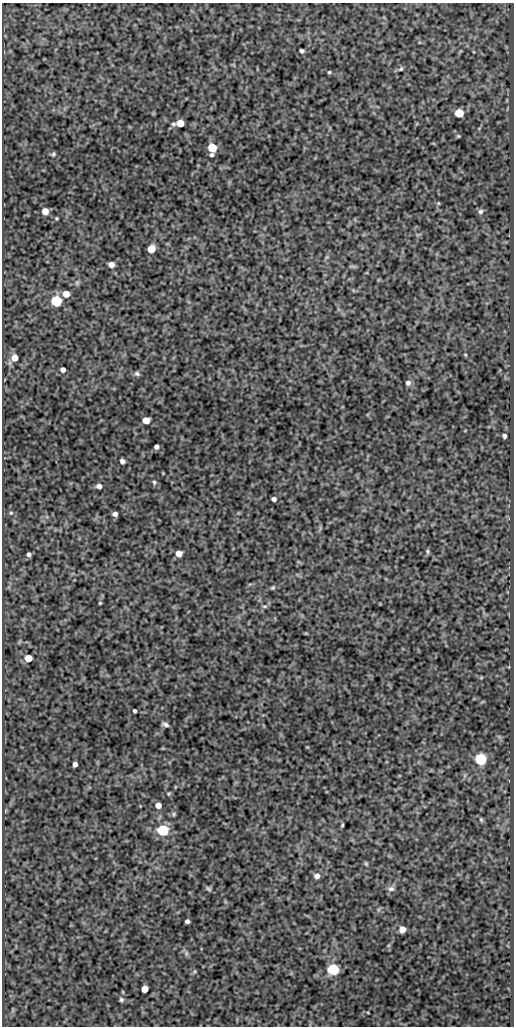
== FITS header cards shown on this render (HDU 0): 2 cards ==
NAXIS1  =                  512
NAXIS2  =                 1024

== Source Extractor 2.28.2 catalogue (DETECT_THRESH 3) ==
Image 512 x 1024 px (HDU 0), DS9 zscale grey, 1 PNG px = 1 image px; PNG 516 x 1028 px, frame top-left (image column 1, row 1024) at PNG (2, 3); no overlay
Background 141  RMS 0.53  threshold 1.59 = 3 sigma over >= 5 px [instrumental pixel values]
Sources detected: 62; all 62 listed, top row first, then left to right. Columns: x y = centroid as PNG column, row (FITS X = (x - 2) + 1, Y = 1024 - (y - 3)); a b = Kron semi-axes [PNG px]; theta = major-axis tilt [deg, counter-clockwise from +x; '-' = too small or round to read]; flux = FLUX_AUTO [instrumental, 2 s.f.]
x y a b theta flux
302 51 4 4 - 77
401 69 7 4 44 61
329 72 4 4 - 42
459 113 6 5 - 1300
180 123 7 5 5 710
458 136 4 4 - 43
212 148 6 5 - 1400
53 154 6 4 61 54
211 155 4 4 - 63
438 203 5 4 - 37
45 211 5 5 - 390
480 211 7 6 - 91
56 218 4 3 - 37
151 249 6 5 - 840
111 264 5 4 - 270
353 266 10 3 -11 45
77 283 6 6 - 68
66 294 5 5 - 430
56 301 6 6 - 3800
465 355 5 4 - 36
15 358 7 7 - 340
63 370 4 4 - 150
137 374 7 6 - 86
408 383 6 6 - 140
146 420 6 5 - 460
504 436 4 4 - 91
156 447 4 4 - 130
122 461 5 4 - 130
154 482 6 5 - 59
99 486 5 4 - 170
274 499 5 4 - 110
11 513 5 4 - 47
115 514 4 4 - 120
427 551 7 5 -89 63
29 554 4 4 - 94
179 554 5 5 - 310
273 588 6 5 - 52
100 603 4 3 - 35
265 606 7 5 5 62
28 658 5 5 - 710
135 711 4 3 - 66
165 724 8 4 -20 110
481 759 6 6 - 5200
75 764 5 4 - 120
169 794 5 4 - 39
158 805 5 5 - 330
174 814 6 5 - 56
481 820 6 5 - 51
342 825 3 3 - 37
163 830 6 5 - 4600
366 864 6 4 -68 46
317 876 6 6 - 170
208 889 8 5 -38 73
391 889 9 7 1 130
187 921 4 4 - 92
402 929 5 5 - 360
186 953 8 4 82 65
333 969 6 6 - 4300
195 971 6 4 72 42
145 989 5 5 - 510
123 992 5 3 - 29
121 1000 6 6 - 68